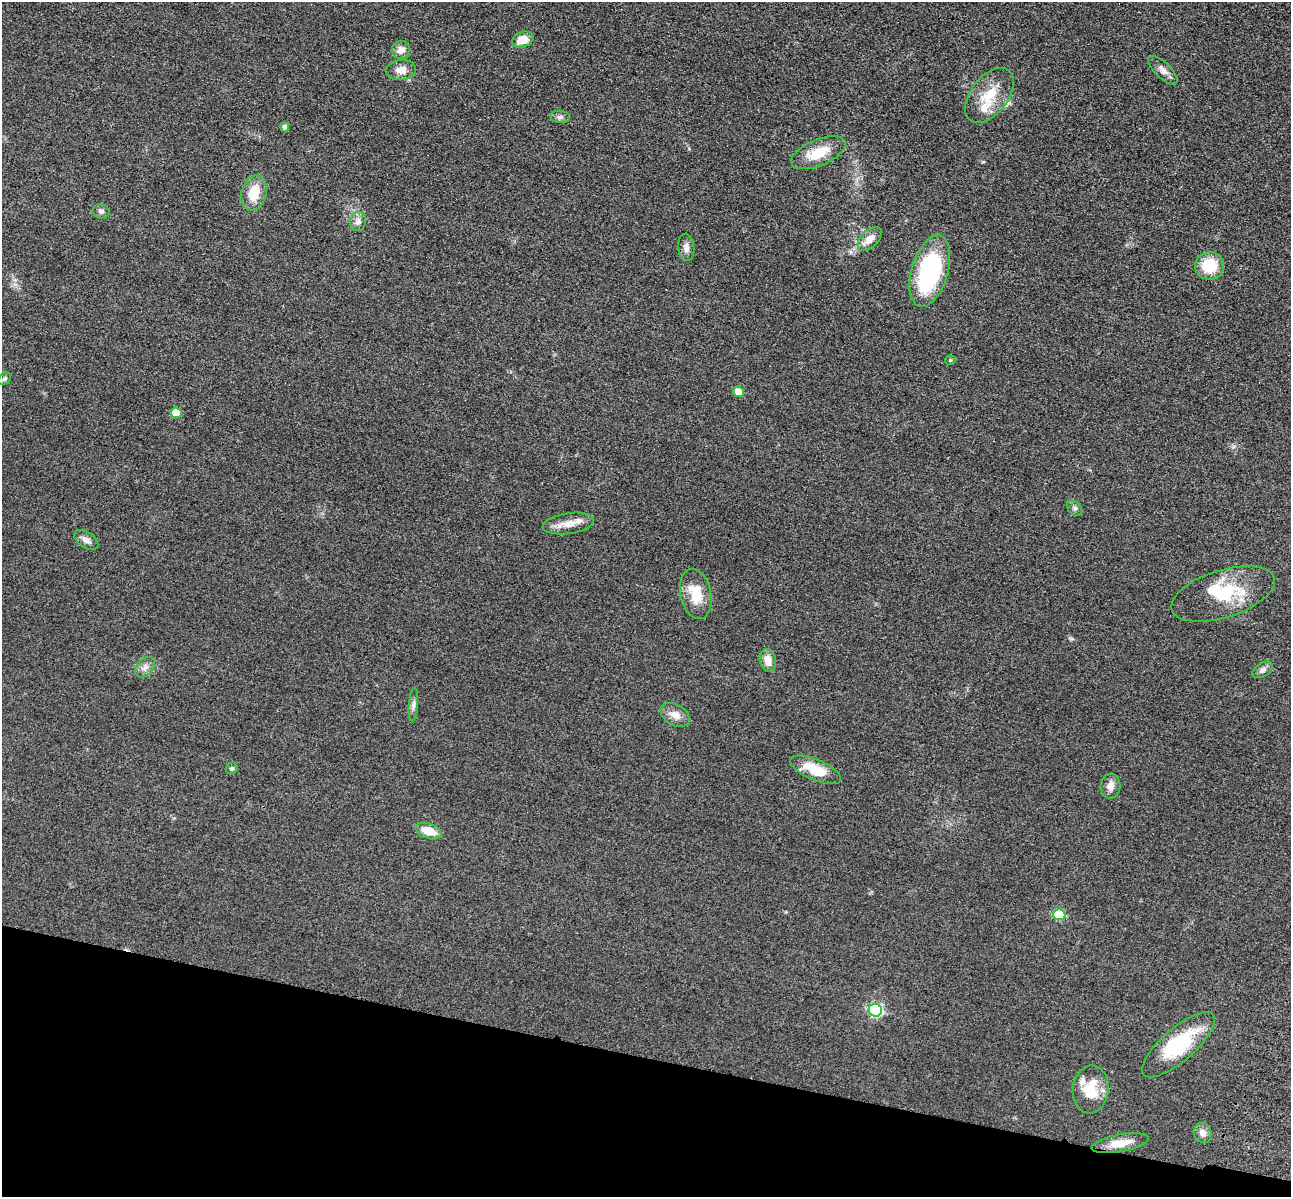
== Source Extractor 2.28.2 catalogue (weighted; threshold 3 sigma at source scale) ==
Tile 15 of 4 x 4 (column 3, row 4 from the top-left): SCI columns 2751-4039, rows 396-1590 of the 5350 x 5365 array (HDU 1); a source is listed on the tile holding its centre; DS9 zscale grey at full resolution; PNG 1293 x 1199 px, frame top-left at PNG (2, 2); each listed source drawn as its Kron ellipse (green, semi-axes under 4 px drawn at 4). Shown black and unused: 12% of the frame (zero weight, under 3 of 4 exposures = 9% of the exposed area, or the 3 px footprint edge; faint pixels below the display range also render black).
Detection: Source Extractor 2.28.2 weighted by HDU 2 'WHT'; one run over the whole footprint, this tile lists its part. Background 0.0477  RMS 0.0085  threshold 0.0383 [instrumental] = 3 sigma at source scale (4.5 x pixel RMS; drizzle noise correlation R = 1.50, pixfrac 1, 0.05/0.05 arcsec/px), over >= 5 px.
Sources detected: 43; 1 inside a brighter object's white glare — neither listed nor drawn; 3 inside a brighter listed object's ellipse — not listed separately; the other 39 listed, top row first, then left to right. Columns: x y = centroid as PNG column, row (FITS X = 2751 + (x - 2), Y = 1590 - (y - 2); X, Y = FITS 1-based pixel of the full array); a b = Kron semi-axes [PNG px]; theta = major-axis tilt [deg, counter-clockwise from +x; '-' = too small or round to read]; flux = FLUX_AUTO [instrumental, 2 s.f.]
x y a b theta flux
523 40 11 7 21 10
401 50 9 9 - 5.5
401 70 15 10 6 7.2
1163 70 19 8 -44 5.2
989 95 31 18 52 25
560 117 10 6 -6 2.4
285 127 5 4 - 2.7
818 153 29 13 23 21
254 193 18 12 76 18
101 211 8 7 - 2.5
358 221 10 8 80 3.9
870 239 14 8 45 7.5
686 247 14 8 -86 4.3
1210 266 14 14 - 25
930 271 37 18 73 100
950 360 5 5 - 1
5 379 7 5 42 1.8
739 392 5 5 - 16
176 413 5 5 - 20
1075 508 9 6 -41 2.1
568 524 26 10 8 11
86 540 13 7 -34 4.1
696 594 25 15 -78 20
1223 594 54 24 17 45
768 660 11 8 -78 7.7
145 667 12 8 47 4.3
1263 670 11 6 32 3.1
413 705 17 4 85 3.3
675 715 16 10 -31 6.8
232 768 6 5 - 1.6
816 770 27 10 -23 24
1110 786 12 10 85 5.9
429 831 13 7 -19 12
1059 915 6 5 - 43
875 1010 7 6 - 130
1178 1045 46 16 41 51
1091 1089 24 18 84 23
1203 1133 10 8 -65 5.2
1120 1143 29 8 10 13